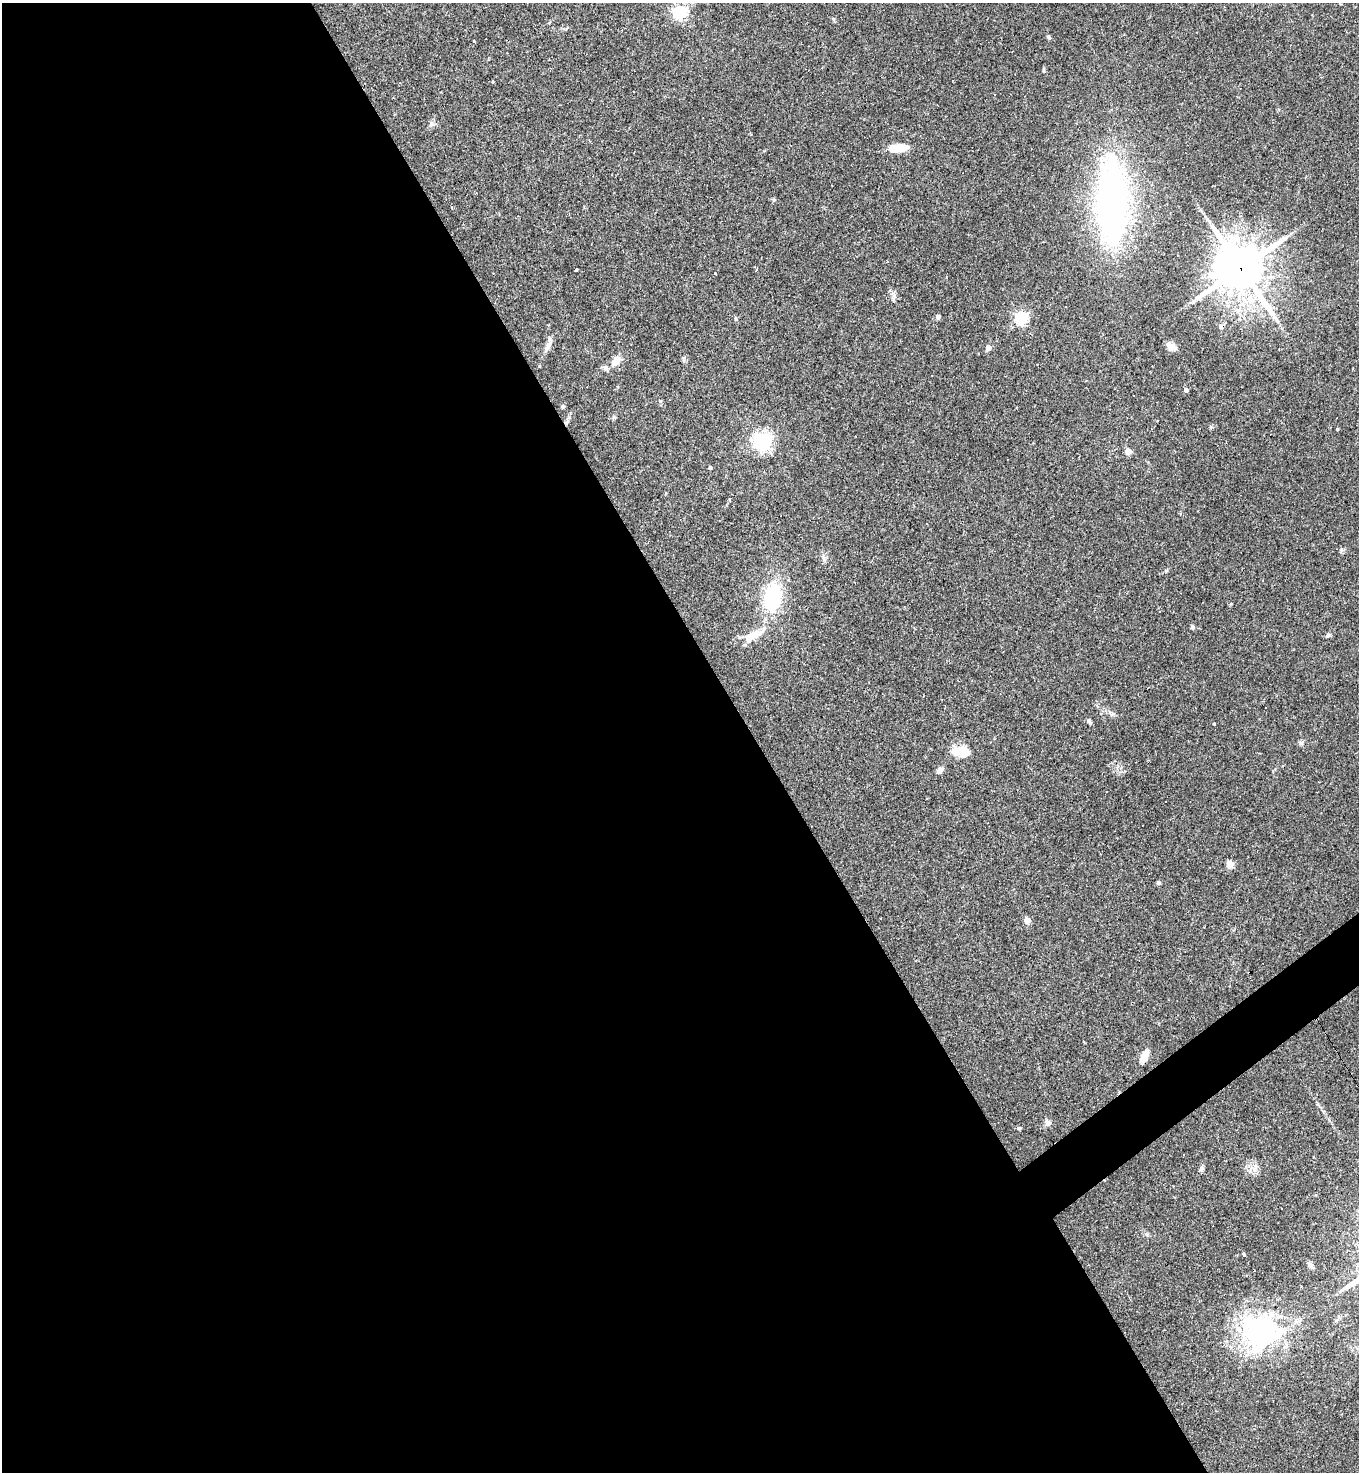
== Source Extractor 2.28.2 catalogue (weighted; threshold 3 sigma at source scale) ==
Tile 9 of 4 x 4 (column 1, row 3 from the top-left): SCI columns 293-1649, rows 1471-2940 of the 5875 x 5880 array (HDU 1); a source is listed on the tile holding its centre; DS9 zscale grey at full resolution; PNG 1361 x 1474 px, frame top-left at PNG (2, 3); no overlay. Shown black and unused: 57% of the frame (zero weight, under 2 of 3 exposures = <1% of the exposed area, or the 3 px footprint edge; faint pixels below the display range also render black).
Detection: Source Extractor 2.28.2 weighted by HDU 2 'WHT'; one run over the whole footprint, this tile lists its part. Background 0.0409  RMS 0.0046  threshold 0.0207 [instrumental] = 3 sigma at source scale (4.5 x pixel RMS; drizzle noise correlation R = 1.50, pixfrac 1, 0.05/0.05 arcsec/px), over >= 5 px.
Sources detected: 65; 1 inside a brighter object's white glare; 12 cosmic-ray / hot-pixel residue — not listed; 2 inside a brighter listed object's ellipse — not listed separately; the other 50 listed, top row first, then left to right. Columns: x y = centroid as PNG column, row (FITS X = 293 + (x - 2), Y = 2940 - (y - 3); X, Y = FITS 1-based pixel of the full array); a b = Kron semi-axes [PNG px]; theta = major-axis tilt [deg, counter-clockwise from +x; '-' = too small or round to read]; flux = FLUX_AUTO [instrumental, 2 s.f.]
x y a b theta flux
680 12 6 6 - 95
1048 37 7 4 -38 0.67
474 41 3 2 - 0.41
493 81 3 2 - 0.51
431 124 8 4 46 1.1
899 148 19 11 -2 6.2
1112 202 87 28 90 170
1241 268 18 16 -46 1500
756 269 5 3 - 1.1
576 270 4 3 - 1.6
716 274 3 3 - 3.8
893 299 8 5 -71 1.1
938 317 5 4 - 1.6
1021 317 6 5 - 65
735 318 7 3 -71 0.58
1221 327 6 5 - 1.7
549 344 24 6 70 2.9
1170 347 11 8 -47 2.7
988 348 4 4 - 4.3
684 359 7 4 -70 0.74
615 361 14 9 55 4.4
1186 390 4 4 - 2
660 401 5 5 - 0.54
563 407 5 5 - 0.81
614 417 5 5 - 0.66
566 422 9 5 45 1.2
1211 427 5 5 - 0.63
1337 429 3 3 - 0.49
762 441 6 6 - 190
1128 452 4 4 - 8.1
710 468 4 3 - 1.5
772 596 30 17 80 30
1192 627 5 5 - 0.75
756 634 19 10 22 6
1328 635 6 5 - 0.75
1089 721 7 4 -66 0.92
1214 724 3 3 - 0.44
1301 743 7 5 -45 0.95
961 752 21 11 -10 8.5
940 770 7 5 49 2.7
926 799 3 3 - 0.39
1229 864 5 4 - 13
1158 883 4 4 - 1.2
1027 920 4 4 - 7.9
1145 1056 14 8 65 4.4
1048 1123 8 8 - 1.6
1018 1128 5 4 - 0.66
1202 1168 8 5 60 1.1
1310 1265 12 5 -47 1.2
1261 1332 54 48 1 62
Overlapping masked pixels (flux is a lower limit): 3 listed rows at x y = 1241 268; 1221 327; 566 422
Unlisted compact peaks at least as high as the median listed source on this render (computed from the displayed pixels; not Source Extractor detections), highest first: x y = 1244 1255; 1341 549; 774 200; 833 19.